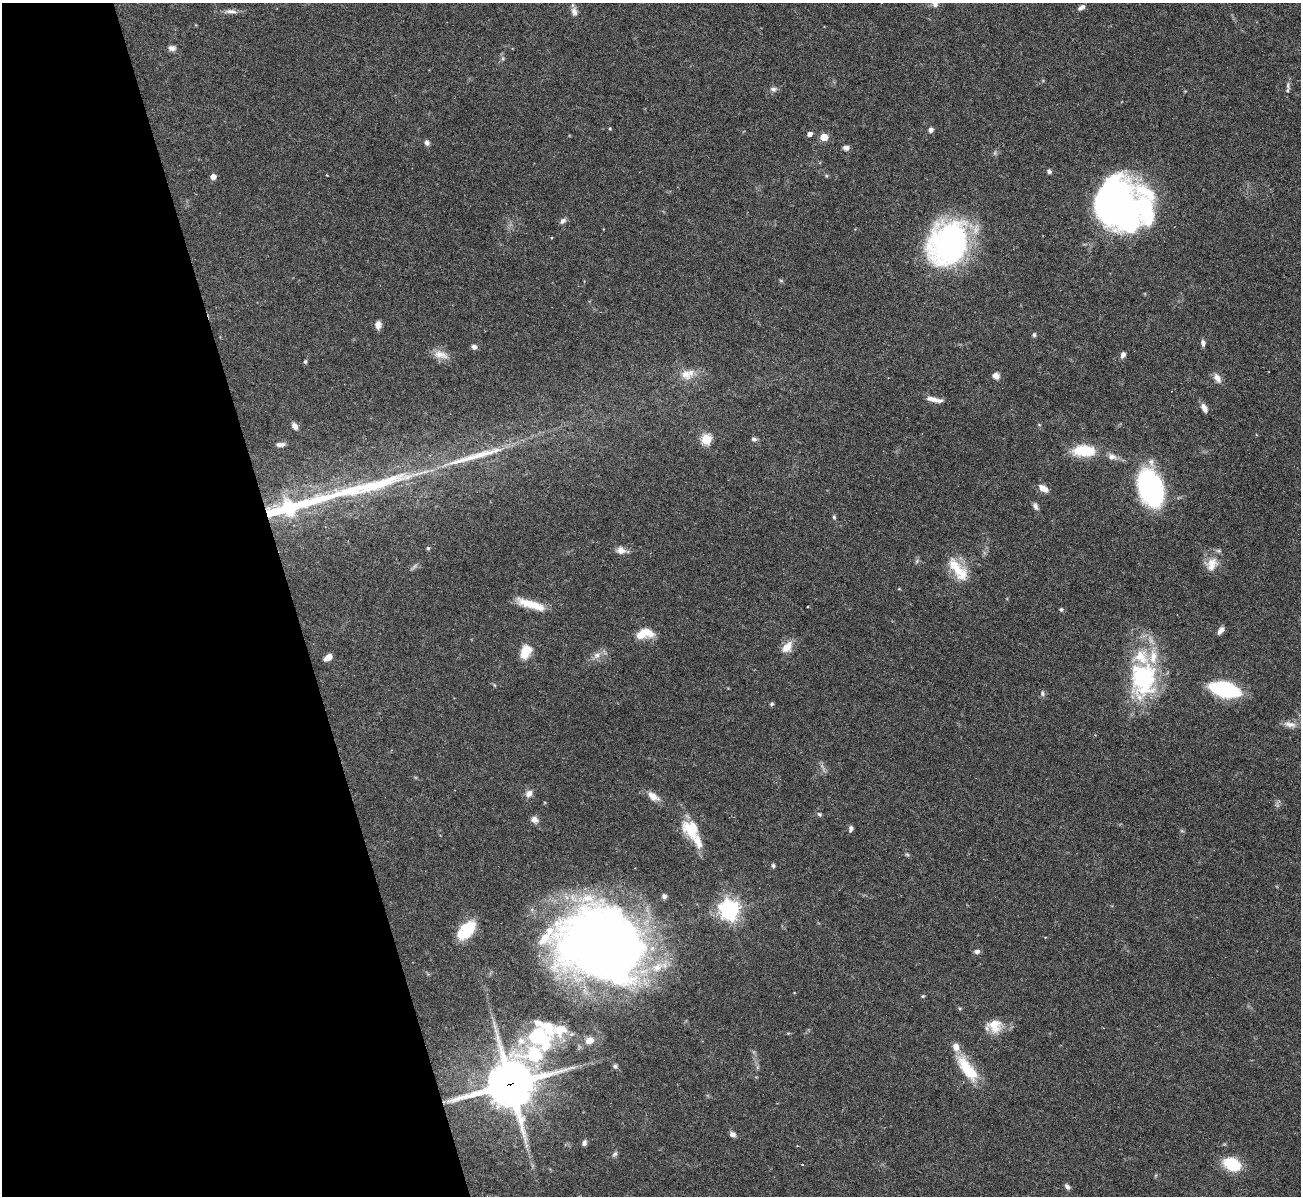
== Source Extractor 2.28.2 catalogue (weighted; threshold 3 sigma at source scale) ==
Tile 5 of 4 x 4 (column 1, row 2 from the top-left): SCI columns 1-1299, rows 2531-3724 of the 5199 x 5182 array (HDU 1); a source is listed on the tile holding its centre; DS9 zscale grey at full resolution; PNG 1303 x 1198 px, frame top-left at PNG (2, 3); no overlay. Shown black and unused: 22% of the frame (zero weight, under 3 of 6 exposures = <1% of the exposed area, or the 3 px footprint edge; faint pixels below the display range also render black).
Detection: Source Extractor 2.28.2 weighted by HDU 2 'WHT'; one run over the whole footprint, this tile lists its part. Background 0.0842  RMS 0.0032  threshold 0.0132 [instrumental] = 3 sigma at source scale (4.09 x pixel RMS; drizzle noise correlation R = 1.36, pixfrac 0.8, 0.05/0.05 arcsec/px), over >= 5 px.
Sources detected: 109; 1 too faint to see at this stretch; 3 inside a brighter object's white glare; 1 cosmic-ray / hot-pixel residue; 2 long thin detections or spike segments (spike, bleed or trail) — not listed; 17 inside a brighter listed object's ellipse — not listed separately; the other 85 listed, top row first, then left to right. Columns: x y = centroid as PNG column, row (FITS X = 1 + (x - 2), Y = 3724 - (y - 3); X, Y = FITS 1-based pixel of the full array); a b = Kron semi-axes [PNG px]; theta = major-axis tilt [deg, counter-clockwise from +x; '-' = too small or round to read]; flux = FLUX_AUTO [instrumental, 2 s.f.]
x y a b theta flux
935 4 11 8 -72 1.5
1081 7 9 5 32 1.1
231 11 15 6 -2 1.6
574 11 13 8 -78 1.6
172 48 10 7 -1 1.2
1288 85 12 5 -76 0.9
773 89 10 6 3 1.1
610 128 4 3 - 0.3
931 130 6 6 - 1.1
810 134 5 4 - 1.6
824 137 5 5 - 7.3
427 143 7 6 - 0.95
846 148 7 6 - 1.3
1049 171 6 5 - 0.69
213 177 5 4 - 2.2
1114 209 57 38 -5 94
563 221 9 6 44 1.1
949 243 41 34 59 83
781 280 6 4 -2 0.38
378 325 9 7 86 1.7
1034 335 6 5 - 0.56
1203 343 8 5 -79 1
474 347 6 6 - 1.1
441 355 21 10 -13 3.3
1123 355 7 5 69 1.3
305 361 5 4 - 0.54
686 374 19 14 -32 4.3
996 376 7 6 - 1.8
1217 378 13 7 -60 2
932 399 16 6 -13 2.1
1204 408 11 6 -62 1.7
295 426 8 6 -57 1.5
706 439 5 5 - 20
754 439 7 6 - 0.79
280 444 10 5 3 1.2
1084 451 29 14 -1 10
1112 457 12 9 -23 1.9
1043 488 11 6 -32 2.8
1150 488 36 21 -70 54
1035 506 10 5 -60 1.1
289 508 22 20 -68 12
834 517 7 5 -88 0.52
428 548 5 4 - 0.46
621 550 12 9 -15 2
1211 564 20 16 53 4.3
954 565 24 16 -42 6.6
529 604 30 9 -15 6.5
1061 609 5 5 - 0.51
1221 630 9 5 52 1.5
644 634 20 10 9 6.2
787 647 15 10 52 3.9
525 652 16 11 64 5.7
597 655 12 8 35 2.1
328 657 7 5 36 2.7
1143 678 50 34 89 36
494 685 6 3 -70 0.35
1225 689 23 10 -14 41
1042 693 8 6 -70 0.75
772 704 6 5 - 0.45
1290 724 19 8 -12 2.2
529 793 10 8 43 1.7
653 796 18 8 -36 2.8
1277 805 9 5 -75 0.78
819 814 6 5 - 0.6
535 819 9 8 - 1.5
851 829 8 5 79 0.86
690 832 34 13 -50 9
907 854 6 4 -2 0.42
773 865 5 5 - 0.67
664 896 6 6 - 0.98
729 910 7 7 - 180
464 934 21 14 11 6.4
601 944 78 62 -24 330
977 951 7 5 8 1
923 996 5 5 - 0.35
995 1025 19 17 -16 5.7
543 1034 107 68 47 86
615 1066 7 6 - 0.71
967 1068 38 14 -53 11
510 1084 16 15 - 1300
733 1134 8 6 -17 1.1
584 1143 8 6 74 0.95
615 1154 8 6 44 0.78
1232 1164 15 10 -24 13
1067 1186 7 5 -55 0.85
Overlapping masked pixels (flux is a lower limit): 2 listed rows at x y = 543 1034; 510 1084
Isophote crosses this tile's border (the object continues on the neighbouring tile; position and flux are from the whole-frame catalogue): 1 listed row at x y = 935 4